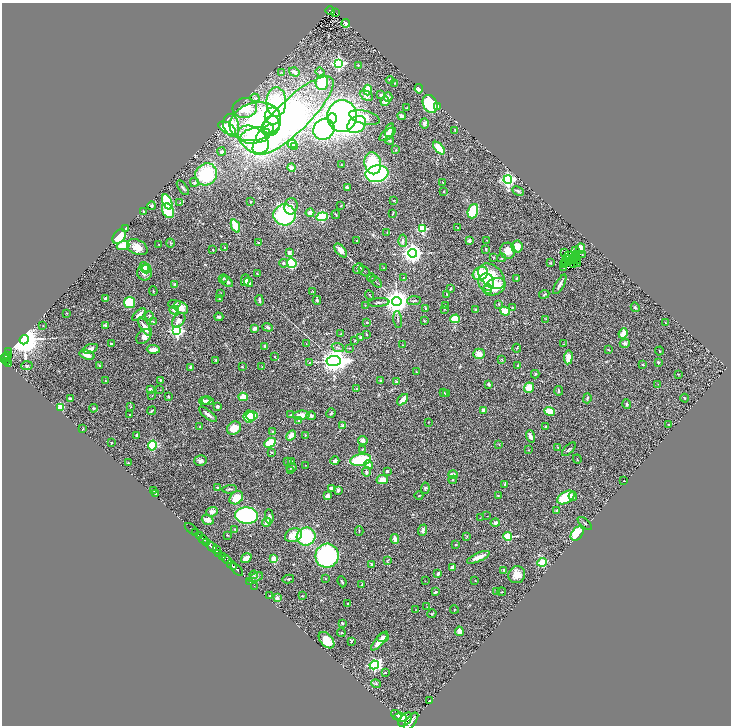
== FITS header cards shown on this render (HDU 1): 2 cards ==
NAXIS1  =                 1457
NAXIS2  =                 1447

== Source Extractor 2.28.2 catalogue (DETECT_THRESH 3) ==
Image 1457 x 1447 px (HDU 1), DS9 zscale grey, zoomed out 1/2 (1 PNG px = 2 x 2 image px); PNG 733 x 728 px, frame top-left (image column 1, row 1446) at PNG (2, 3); each listed source drawn as its Kron ellipse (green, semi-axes under 4 px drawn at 4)
Background 1.11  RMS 0.061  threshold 0.182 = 3 sigma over >= 5 px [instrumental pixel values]
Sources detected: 425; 20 cannot appear on this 1/2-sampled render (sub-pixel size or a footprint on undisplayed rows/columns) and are neither listed nor drawn; the other 405 listed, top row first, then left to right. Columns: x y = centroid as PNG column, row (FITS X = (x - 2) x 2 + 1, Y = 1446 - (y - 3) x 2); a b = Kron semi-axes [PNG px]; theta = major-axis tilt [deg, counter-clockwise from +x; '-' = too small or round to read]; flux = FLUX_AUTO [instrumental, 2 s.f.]
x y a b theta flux
330 11 4 3 - 150
335 13 4 2 - 110
346 23 4 3 - 92
338 63 4 4 - 2300
358 65 2 2 - 9.9
281 72 3 3 - 6.8
294 72 5 3 - 62
320 72 4 4 - 15
390 80 4 4 - 21
322 82 7 6 - 390
395 83 3 2 - 7.6
419 89 4 4 - 51
368 90 5 3 - 230
381 95 4 3 - 16
366 96 7 4 -27 59
388 97 4 3 - 31
255 98 4 3 - 10
385 101 5 4 - 50
276 102 15 10 89 720
430 104 9 7 -63 690
438 106 4 3 - 24
245 108 12 10 7 220
407 108 3 2 - 6.9
273 116 8 8 - 490
293 116 54 16 44 3200
342 116 16 14 87 3800
402 116 4 4 - 29
364 117 16 6 -14 150
332 119 5 4 - 300
255 122 26 19 15 1300
424 123 5 4 - 38
357 124 10 7 38 1200
231 125 11 7 -76 300
271 126 10 8 67 3300
227 128 9 5 -30 580
269 129 5 4 - 910
324 129 11 10 - 1500
389 130 7 3 72 46
455 130 3 2 - 5.7
388 134 9 4 37 76
255 136 15 8 10 710
253 140 17 11 -39 1000
390 140 4 4 - 15
292 144 5 4 - 140
294 147 3 2 - 33
439 148 7 4 -46 220
396 150 3 3 - 11
222 152 4 3 - 16
373 163 11 8 -79 810
341 165 2 2 - 6.8
292 168 4 3 - 52
206 174 11 10 - 690
377 174 11 8 10 1500
508 180 4 4 - 2800
194 182 4 4 - 16
443 182 3 2 - 6.7
183 188 8 3 -57 20
347 188 4 3 - 28
444 191 3 2 - 6.4
518 191 6 4 -26 20
394 200 2 2 - 7.8
251 201 3 2 - 8.1
167 202 8 4 -68 710
180 203 3 3 - 8.7
152 206 4 3 - 18
291 206 8 6 80 72
341 206 3 2 - 6.5
168 211 7 5 -64 340
473 211 7 5 70 350
143 212 2 2 - 6.8
310 213 4 4 - 55
393 213 4 2 - 6
285 215 11 10 - 1100
336 215 4 2 - 13
322 217 6 4 7 590
235 226 7 3 -67 270
126 228 4 2 - 21
458 228 3 2 - 5.1
422 229 3 3 - 730
387 233 2 2 - 4.9
119 237 8 5 52 270
469 240 4 3 - 21
487 240 2 1 - 3.4
357 241 2 2 - 9.4
403 241 6 3 -87 21
170 243 4 3 - 11
259 243 3 2 - 14
123 245 6 4 19 210
159 245 2 1 - 7.1
137 247 11 7 -27 120
517 247 6 5 - 160
225 248 3 3 - 8.1
580 248 5 3 - 100
486 249 3 2 - 9.3
213 250 3 2 - 8.6
341 250 8 4 -50 80
508 251 8 7 - 120
575 251 2 2 - 2.7
289 252 3 3 - 43
412 253 4 4 - 7300
564 253 3 2 - 11
577 254 3 1 - 6
582 254 4 3 - 9.7
569 255 3 1 - 0.97
494 257 3 2 - 7.1
577 257 2 1 - 5.9
502 258 4 3 - 11
566 258 3 2 - 3.5
569 259 4 1 - 2.1
573 260 2 1 - 10
577 260 2 1 - 4.1
565 262 2 1 - 8.2
569 262 2 1 - 3.4
283 263 4 3 - 17
292 263 5 4 - 480
550 263 4 3 - 12
563 264 2 1 - 2.3
565 264 2 1 - 4.8
573 264 2 1 - 3
577 264 2 2 - 11
144 267 5 4 - 58
564 267 2 2 - 11
146 268 5 5 - 94
358 268 6 5 - 36
383 268 3 2 - 5.7
364 271 6 1 -40 6.5
145 273 8 7 - 96
480 273 8 6 28 370
257 274 3 2 - 10
492 276 15 10 -42 230
371 278 4 2 - 7.6
403 278 3 2 - 5.5
517 278 3 3 - 8.4
223 279 5 2 - 9.4
245 280 6 4 75 48
227 281 7 4 -44 28
248 282 5 3 - 31
376 282 7 2 -44 13
486 282 9 7 -78 140
175 284 2 2 - 91
560 284 11 3 60 42
495 287 11 8 26 330
450 289 3 3 - 11
487 289 5 3 - 28
153 291 5 2 - 6.9
313 291 3 2 - 5.7
221 294 3 2 - 4.4
447 294 3 3 - 7.7
544 294 5 3 - 13
370 295 5 1 - 5.3
106 299 3 3 - 52
220 299 3 3 - 7.9
260 300 5 2 - 25
317 300 4 3 - 15
397 301 4 4 - 14000
414 301 7 2 5 14
379 302 11 2 4 21
130 303 5 5 - 420
174 304 6 4 -3 32
499 304 2 2 - 12
365 305 2 1 - 5.7
446 306 2 2 - 5.4
512 307 3 3 - 7.7
635 307 5 3 - 15
181 308 7 5 -32 95
425 308 4 3 - 8.7
444 309 2 2 - 4.9
476 309 3 2 - 23
174 310 4 4 - 43
505 311 5 3 - 220
67 313 3 2 - 3.5
139 315 8 3 44 47
149 316 5 4 - 21
219 317 4 3 - 20
455 319 4 4 - 220
546 319 3 2 - 5.4
179 320 8 5 51 72
398 320 8 2 -83 17
424 321 3 2 - 6.8
153 322 4 3 - 8.6
367 322 2 2 - 7.1
665 322 3 2 - 4.6
106 325 3 2 - 49
43 326 3 2 - 3.7
145 327 10 4 -56 77
267 327 5 3 - 23
255 329 3 2 - 55
177 331 4 3 - 2400
623 333 5 3 - 120
341 334 3 2 - 9
366 334 3 2 - 5.4
144 336 9 6 45 59
361 337 3 3 - 14
24 340 5 4 - 29000
355 341 3 3 - 11
306 343 3 2 - 6.3
625 343 5 4 - 26
111 344 3 2 - 10
563 344 3 2 - 5.1
403 345 2 2 - 5.8
265 346 3 2 - 11
338 348 6 3 -21 23
349 348 3 2 - 7.2
517 348 4 3 - 8.7
90 349 8 4 20 42
153 349 6 3 -4 63
609 350 4 2 - 7
659 351 4 2 - 5.7
8 352 2 2 - 38
479 354 6 5 - 76
87 355 8 4 -16 79
7 356 4 3 - 580
275 357 2 2 - 8
568 357 7 4 83 110
3 358 3 3 - 630
6 358 3 2 - 360
502 359 3 2 - 6.7
216 360 3 2 - 11
6 361 4 2 - 410
333 361 7 5 7 11000
309 362 3 2 - 5.7
658 362 4 3 - 12
8 364 3 2 - 290
643 364 3 2 - 5.4
99 365 4 2 - 10
518 365 3 2 - 9.9
27 366 5 3 - 15
190 367 3 2 - 16
242 367 3 2 - 6.9
262 367 2 2 - 7.5
416 372 4 3 - 7.9
535 374 4 3 - 12
679 374 3 2 - 6.1
160 380 3 2 - 12
381 380 3 2 - 8.4
106 381 3 2 - 7.1
396 381 3 3 - 17
489 384 2 2 - 74
658 384 2 1 - 2.5
529 388 5 5 - 200
150 389 4 3 - 23
356 389 2 2 - 4.9
160 390 2 2 - 4.7
559 391 4 2 - 12
444 392 3 3 - 7.2
446 394 2 2 - 18
152 396 3 2 - 5.9
168 397 3 2 - 13
243 397 4 4 - 140
587 398 5 2 - 16
685 398 4 2 - 9.7
70 399 3 2 - 15
403 400 7 3 47 84
205 401 5 3 - 23
208 401 6 4 -7 37
627 404 5 3 - 14
217 406 3 3 - 22
60 407 4 3 - 150
131 407 3 2 - 5.1
93 408 4 3 - 12
483 410 4 3 - 28
152 411 4 2 - 13
550 411 5 3 - 210
331 413 5 2 - 12
208 414 11 3 -39 52
291 414 3 2 - 6.6
129 415 3 2 - 7
301 415 8 4 5 110
249 416 6 5 - 370
252 416 5 4 - 190
311 416 4 4 - 26
299 420 4 3 - 12
428 422 3 2 - 4.3
668 424 2 2 - 5.3
343 425 3 3 - 18
200 427 3 2 - 9.2
545 427 3 2 - 10
234 428 7 6 - 180
83 429 3 2 - 10
273 431 3 2 - 7.3
137 435 4 3 - 30
291 435 6 4 46 83
305 435 3 3 - 10
530 436 6 3 -71 49
363 440 5 4 - 40
111 443 3 2 - 8.4
270 443 6 4 28 210
499 444 3 2 - 4.5
152 446 5 4 - 570
558 447 3 2 - 5.4
362 449 3 3 - 9.2
569 449 9 3 45 22
528 450 3 2 - 5.3
271 452 3 2 - 4.7
577 459 4 1 - 5.4
361 460 10 5 9 680
200 461 6 5 - 28
335 461 4 3 - 36
287 462 3 2 - 5.8
292 462 2 2 - 6.8
128 463 2 2 - 7.5
305 465 2 1 - 2.8
368 465 4 3 - 55
292 468 5 3 - 19
290 471 3 3 - 7.1
387 471 4 3 - 17
366 472 5 4 - 19
453 475 5 3 - 47
382 480 6 4 12 120
453 480 4 3 - 11
624 481 3 1 - 4.2
505 484 4 3 - 28
217 487 2 2 - 11
331 488 3 3 - 41
425 488 6 4 84 17
230 489 7 2 4 16
153 490 3 2 - 9.7
338 490 3 3 - 49
156 493 3 3 - 31
328 496 4 3 - 72
419 496 4 2 - 7.9
498 496 3 3 - 9.3
573 496 4 3 - 21
566 497 9 5 31 440
236 498 7 6 - 160
557 511 2 2 - 45
212 512 6 4 19 41
246 516 11 8 -3 1300
487 516 2 1 - 3
269 517 7 4 -85 28
480 518 4 2 - 5.4
208 520 6 4 -20 59
266 522 5 3 - 54
495 523 4 3 - 31
585 523 9 2 -40 13
191 529 8 2 -39 170
235 529 3 3 - 8.4
423 530 6 3 70 29
359 531 5 2 - 12
196 533 2 1 - 340
577 534 8 5 50 430
227 535 3 2 - 6.1
294 535 9 6 22 140
199 536 3 1 - 450
306 536 9 9 - 740
508 536 4 3 - 620
467 537 3 2 - 4.9
203 539 5 2 - 1900
395 539 5 3 - 79
206 542 2 2 - 920
456 545 2 2 - 12
211 546 6 2 -41 4400
217 550 4 3 - 2500
219 554 3 1 - 380
327 556 12 11 - 1600
223 557 4 2 - 1200
478 557 12 4 24 100
246 558 5 3 - 70
274 559 3 2 - 350
227 560 5 3 - 840
387 561 4 3 - 9.5
542 562 4 3 - 320
232 565 5 2 - 2800
372 565 3 2 - 16
453 568 4 4 - 48
237 569 7 2 -44 2400
504 570 3 3 - 13
438 574 4 3 - 22
254 575 4 3 - 18
517 575 8 8 - 110
256 577 8 4 22 24
288 579 6 3 13 11
325 579 2 2 - 7.5
475 580 3 2 - 4.3
425 581 2 2 - 3.9
250 582 2 1 - 38
342 582 5 2 - 16
362 585 2 2 - 5.4
254 586 2 1 - 24
496 591 2 2 - 4.9
435 592 3 2 - 14
502 592 4 2 - 6.6
270 596 2 2 - 21
302 596 2 1 - 6
277 598 3 2 - 67
348 604 3 2 - 11
427 607 2 2 - 3.4
415 610 2 1 - 2.9
454 610 4 2 - 6.2
432 614 4 2 - 9.5
342 623 2 2 - 16
459 631 4 4 - 67
341 633 4 2 - 6.8
383 638 6 3 7 49
327 640 9 6 -47 150
351 641 3 2 - 9.8
380 641 12 3 49 120
374 665 5 4 - 2000
385 673 3 2 - 8.4
376 684 5 3 - 15
429 701 2 2 - 15
396 715 6 2 -37 2500
400 717 6 3 -9 5000
405 720 8 5 46 6700
411 721 10 4 53 8100
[20 sub-pixel or undisplayed-footprint detections neither listed nor drawn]